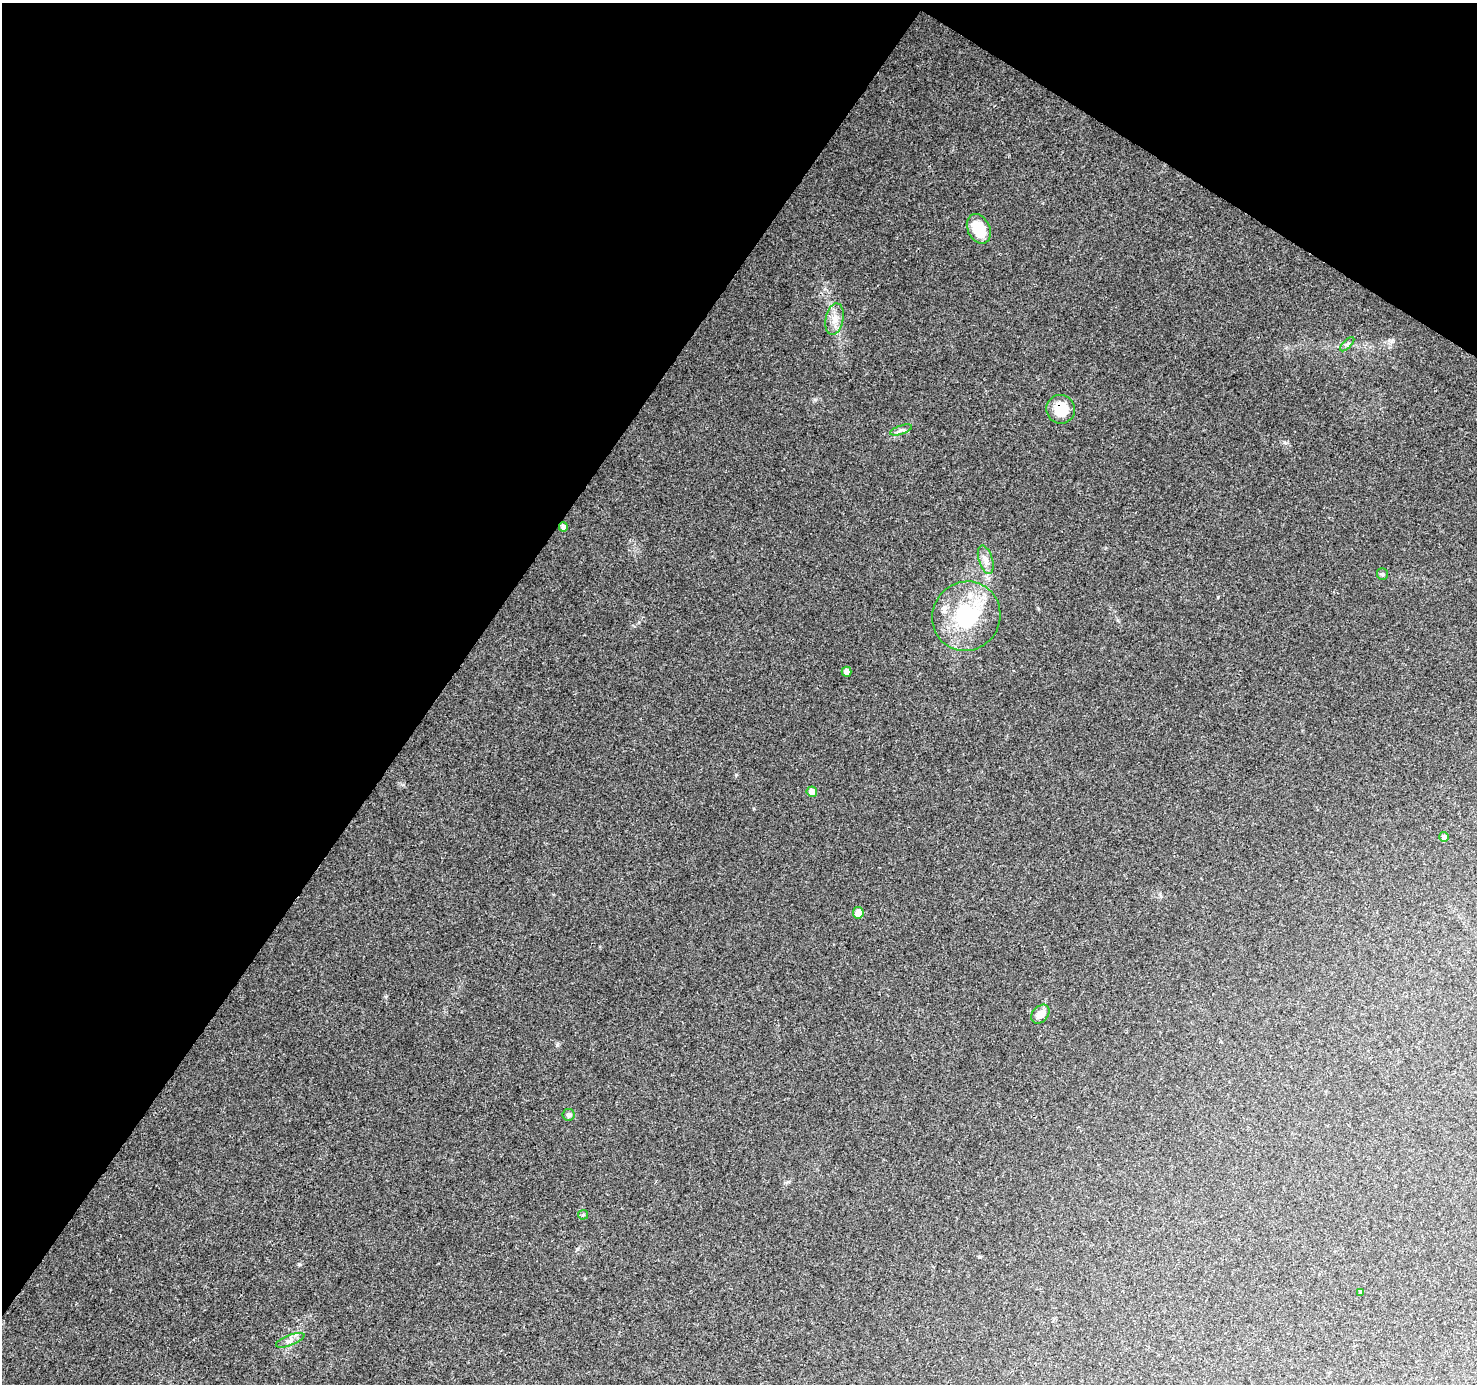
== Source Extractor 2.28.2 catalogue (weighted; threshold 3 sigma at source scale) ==
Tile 2 of 4 x 4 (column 2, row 1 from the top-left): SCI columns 1483-2957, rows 4401-5782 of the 5908 x 5970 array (HDU 1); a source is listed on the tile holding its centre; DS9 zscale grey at full resolution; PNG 1479 x 1386 px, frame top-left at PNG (2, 3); each listed source drawn as its Kron ellipse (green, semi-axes under 4 px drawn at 4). Shown black and unused: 35% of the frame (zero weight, under 3 of 4 exposures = <1% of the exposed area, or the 3 px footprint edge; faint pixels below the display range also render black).
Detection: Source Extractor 2.28.2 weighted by HDU 2 'WHT'; one run over the whole footprint, this tile lists its part. Background 0.126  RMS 0.0058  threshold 0.0259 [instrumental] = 3 sigma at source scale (4.5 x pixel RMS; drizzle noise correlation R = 1.50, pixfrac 1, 0.0396/0.0396 arcsec/px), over >= 5 px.
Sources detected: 19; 1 inside a brighter listed object's ellipse — not listed separately; the other 18 listed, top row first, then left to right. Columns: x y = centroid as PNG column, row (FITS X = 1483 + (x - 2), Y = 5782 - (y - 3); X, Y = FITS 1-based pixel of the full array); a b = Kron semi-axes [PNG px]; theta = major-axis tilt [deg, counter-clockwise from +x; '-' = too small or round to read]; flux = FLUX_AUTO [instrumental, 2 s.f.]
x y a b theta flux
979 229 15 11 -65 16
834 319 16 9 78 5.3
1347 344 9 3 45 1.1
1060 409 14 14 - 14
901 430 11 4 19 1.7
563 527 5 4 - 2.2
986 560 15 7 -72 3.7
1382 574 6 5 - 1
966 616 35 34 - 47
847 672 5 5 - 6
812 792 5 5 - 5.1
1444 837 5 4 - 2.9
858 913 5 5 - 7
1040 1014 10 7 47 5.6
569 1115 6 6 - 1.3
583 1215 5 5 - 0.76
1360 1292 4 4 - 0.87
290 1340 15 5 21 2.7
Overlapping masked pixels (flux is a lower limit): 1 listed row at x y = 1060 409
Unlisted compact peaks at least as high as the median listed source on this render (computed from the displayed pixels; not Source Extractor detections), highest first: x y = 557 1045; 577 1249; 1284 442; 1218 597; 385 997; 736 775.